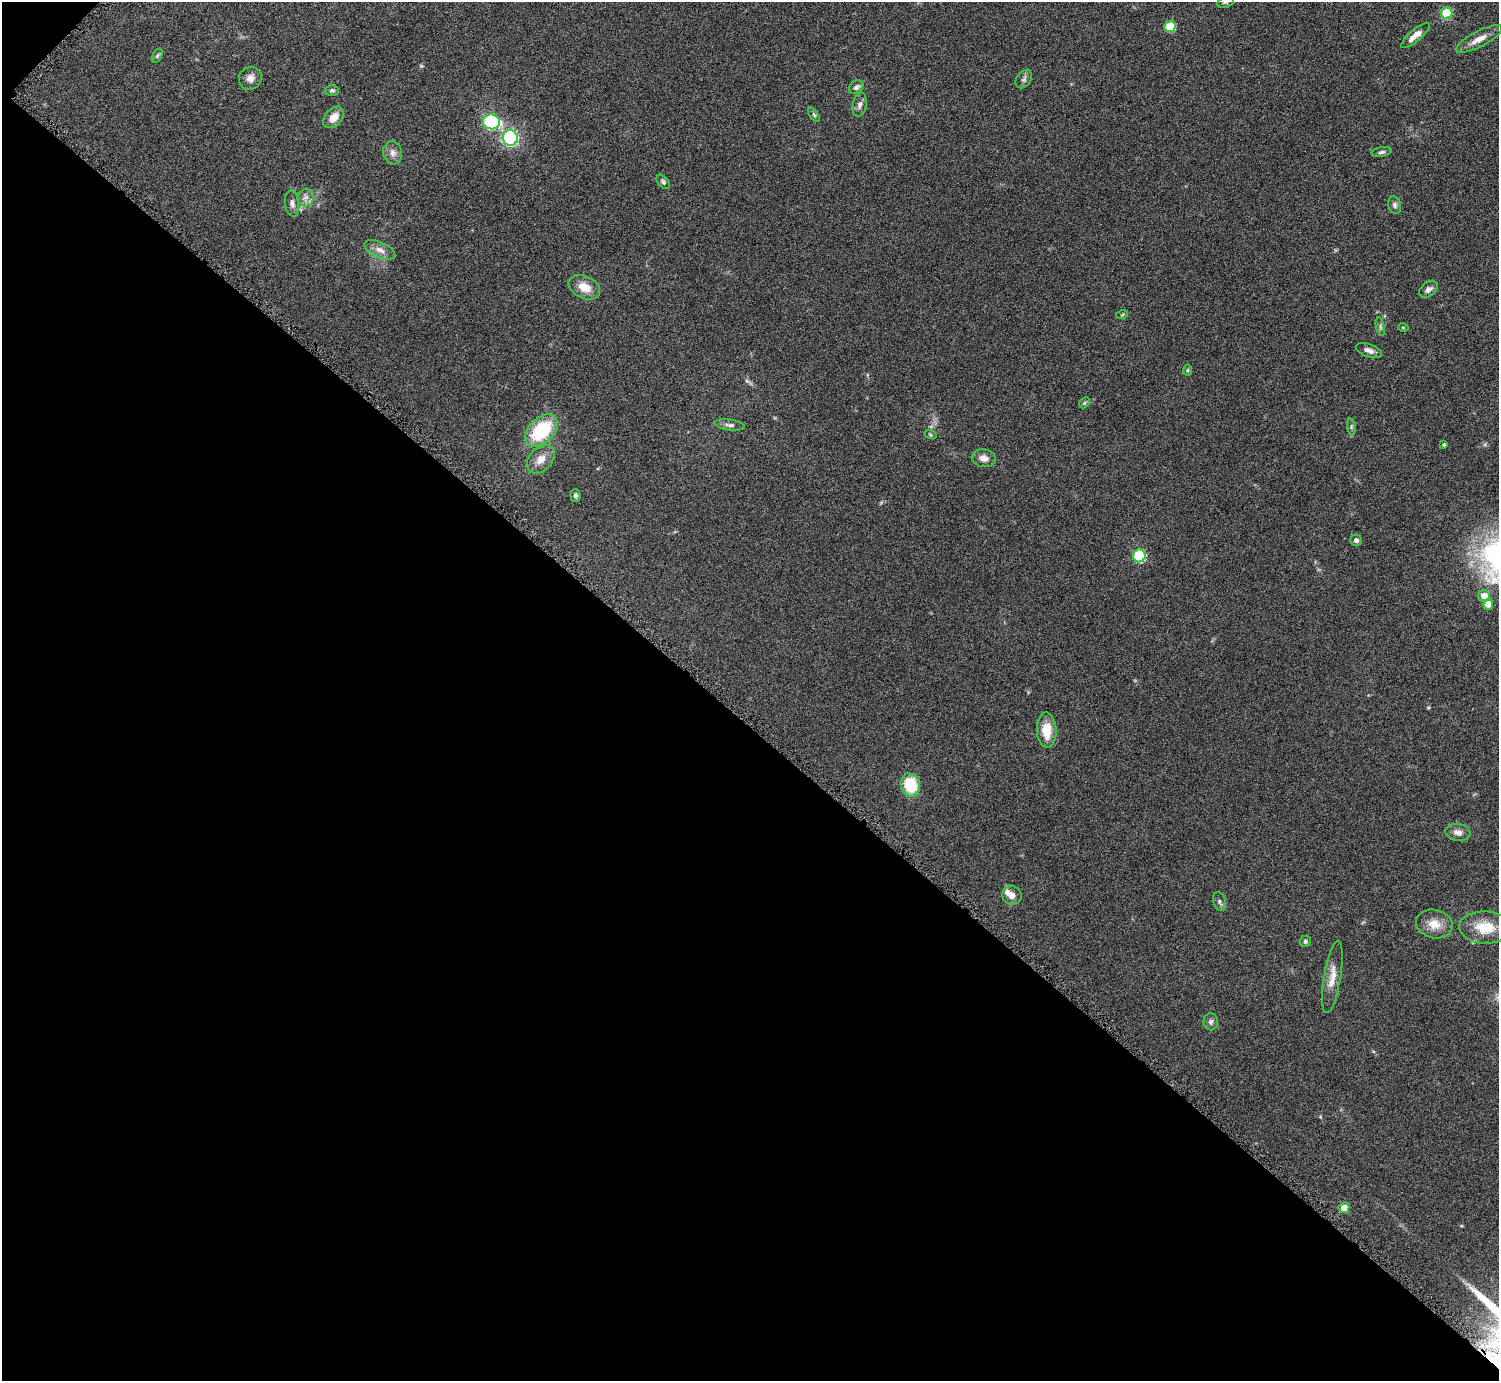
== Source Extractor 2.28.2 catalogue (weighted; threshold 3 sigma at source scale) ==
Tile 9 of 4 x 4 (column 1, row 3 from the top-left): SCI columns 8-1504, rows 1553-2931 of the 6004 x 6005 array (HDU 1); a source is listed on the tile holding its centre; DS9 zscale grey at full resolution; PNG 1501 x 1383 px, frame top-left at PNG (2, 2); each listed source drawn as its Kron ellipse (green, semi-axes under 4 px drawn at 4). Shown black and unused: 48% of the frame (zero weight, under 4 of 8 exposures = <1% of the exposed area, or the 3 px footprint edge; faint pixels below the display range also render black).
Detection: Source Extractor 2.28.2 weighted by HDU 2 'WHT'; one run over the whole footprint, this tile lists its part. Background 0.0788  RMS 0.0048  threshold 0.0195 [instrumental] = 3 sigma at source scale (4.09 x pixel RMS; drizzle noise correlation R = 1.36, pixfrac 0.8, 0.05/0.05 arcsec/px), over >= 5 px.
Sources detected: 54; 1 inside a brighter listed object's ellipse — not listed separately; the other 53 listed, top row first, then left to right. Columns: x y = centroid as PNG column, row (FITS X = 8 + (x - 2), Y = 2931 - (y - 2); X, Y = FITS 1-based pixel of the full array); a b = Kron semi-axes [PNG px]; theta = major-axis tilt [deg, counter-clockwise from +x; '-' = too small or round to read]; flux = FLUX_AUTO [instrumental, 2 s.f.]
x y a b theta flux
1226 2 9 5 18 0.87
1447 13 6 5 - 18
1170 26 6 5 - 15
1415 35 18 6 41 4
1479 39 26 8 28 4.5
157 56 8 4 59 0.8
250 78 12 11 - 2.8
1024 79 10 7 55 1.3
856 87 8 6 40 1.4
332 90 7 5 0 0.87
860 105 12 7 79 1.8
814 115 8 4 -54 0.71
334 117 12 8 48 4.7
491 122 8 7 - 48
510 138 8 7 - 88
1382 152 10 5 10 1
393 153 12 9 -75 2.4
663 182 8 5 -49 0.92
306 198 9 8 - 2.1
292 204 13 7 -84 1.9
1395 205 9 6 -72 1.2
380 250 16 7 -24 3.1
584 287 17 11 -25 6.3
1428 289 10 7 36 1.8
1122 315 6 3 20 0.51
1380 327 9 4 -77 0.88
1403 327 5 3 - 0.35
1369 350 13 6 -19 2.1
1187 370 6 4 89 0.54
1084 403 6 4 45 0.63
730 425 15 5 -8 1.7
1351 427 8 4 -82 0.79
541 431 19 12 44 29
930 434 6 4 -20 0.55
1444 445 4 3 - 0.65
984 458 12 8 -10 2.7
541 459 16 11 45 4.8
576 495 6 5 - 1
1356 540 6 5 - 1.2
1139 556 6 6 - 32
1484 596 6 6 - 4.1
1488 604 5 5 - 6
1047 730 18 10 -88 9.3
910 785 12 9 -71 17
1458 832 12 8 -8 2.4
1012 895 10 9 - 2.5
1220 902 9 6 -70 1.1
1434 924 18 14 -14 6.1
1485 927 26 16 -3 12
1305 941 6 5 - 0.8
1332 977 37 8 81 5.9
1211 1022 8 7 - 1.4
1344 1208 5 5 - 4.5
Isophote crosses this tile's border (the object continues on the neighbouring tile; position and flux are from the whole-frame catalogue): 1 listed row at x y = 1226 2